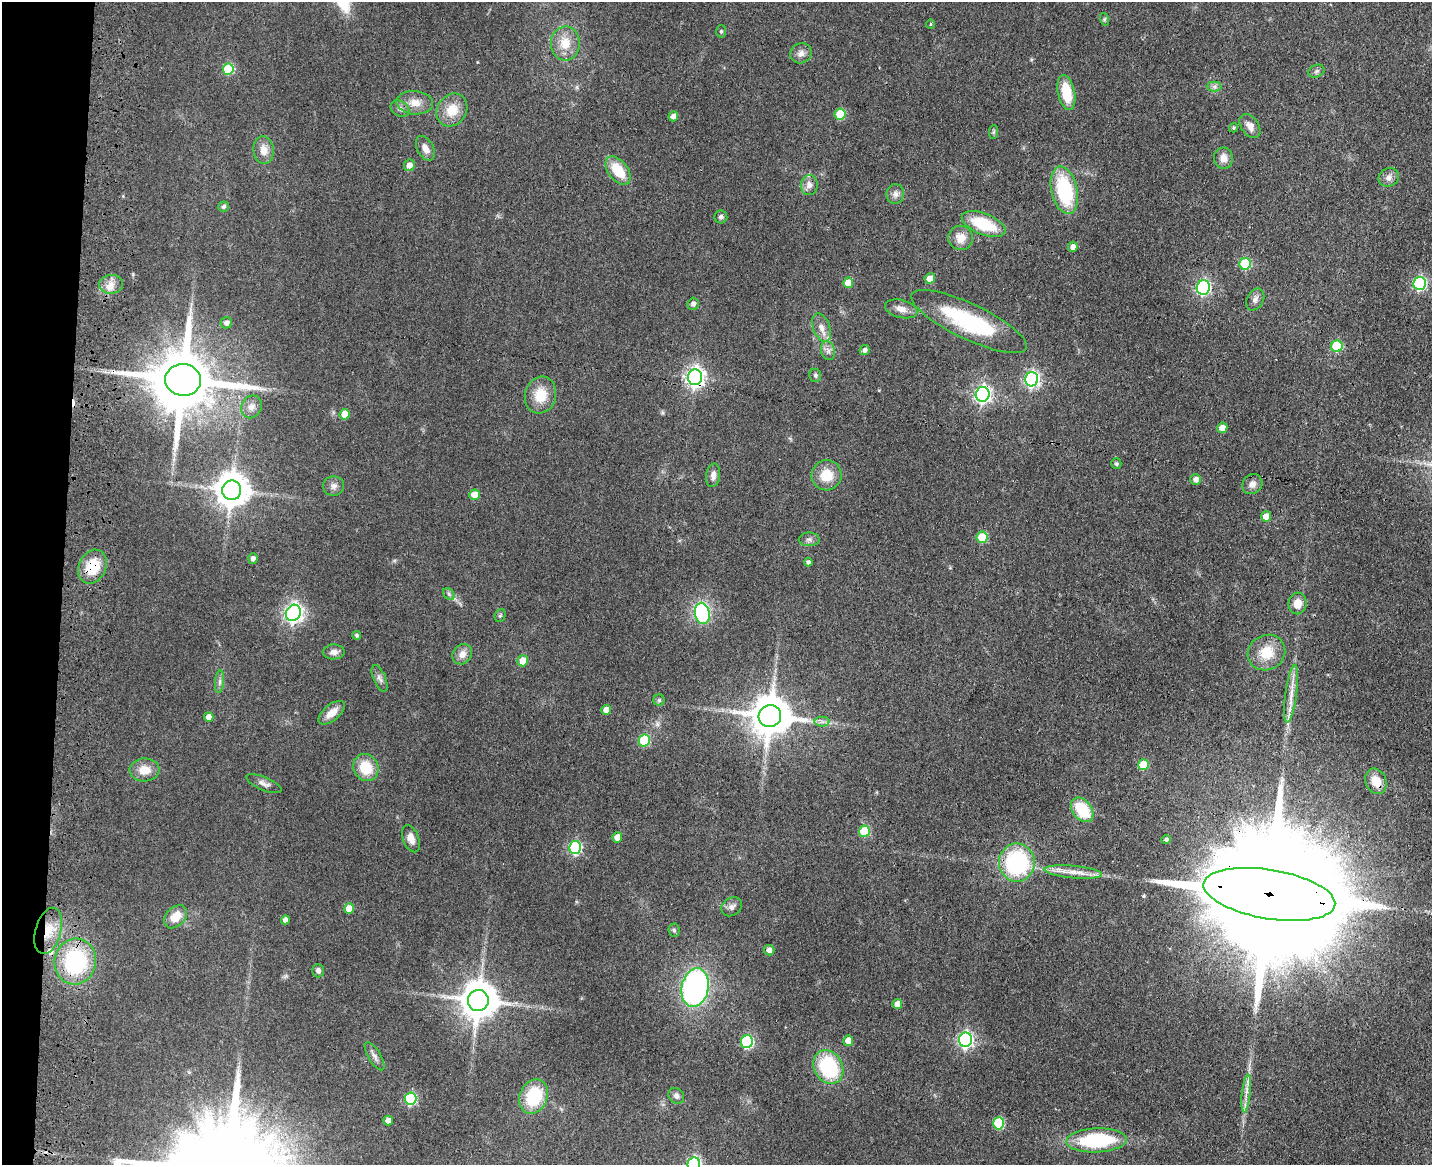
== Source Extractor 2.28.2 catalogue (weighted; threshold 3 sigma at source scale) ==
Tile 7 of 3 x 4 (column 1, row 3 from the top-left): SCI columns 334-1763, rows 1180-2342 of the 4844 x 4684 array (HDU 1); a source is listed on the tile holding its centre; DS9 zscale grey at full resolution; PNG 1434 x 1167 px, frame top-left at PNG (2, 2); each listed source drawn as its Kron ellipse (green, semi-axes under 4 px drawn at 4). Shown black and unused: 4% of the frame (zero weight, under 3 of 4 exposures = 6% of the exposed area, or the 3 px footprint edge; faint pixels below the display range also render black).
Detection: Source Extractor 2.28.2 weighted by HDU 2 'WHT'; one run over the whole footprint, this tile lists its part. Background 0.0658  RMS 0.0061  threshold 0.0276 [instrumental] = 3 sigma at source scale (4.5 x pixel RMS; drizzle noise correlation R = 1.50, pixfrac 1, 0.05/0.05 arcsec/px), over >= 5 px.
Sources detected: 131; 2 cosmic-ray / hot-pixel residue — neither listed nor drawn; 1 inside a brighter listed object's ellipse — not listed separately; the other 128 listed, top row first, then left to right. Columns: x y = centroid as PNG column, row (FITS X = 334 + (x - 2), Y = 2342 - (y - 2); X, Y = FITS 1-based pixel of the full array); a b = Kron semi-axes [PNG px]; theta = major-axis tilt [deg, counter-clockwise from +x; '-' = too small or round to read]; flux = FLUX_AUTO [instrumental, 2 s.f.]
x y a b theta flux
1104 19 6 4 -72 0.93
930 24 4 4 - 0.65
721 31 6 5 - 1
565 43 17 14 89 12
801 53 11 10 - 3.4
228 69 6 5 - 38
1316 71 8 6 22 1.6
1214 86 7 5 0 1.7
1066 92 18 8 -78 20
415 103 18 11 -5 7.8
400 109 10 7 -33 2.5
452 110 17 14 57 13
840 114 6 5 - 29
673 116 5 4 - 3.3
1250 126 13 8 -54 4.7
1234 128 4 4 - 0.98
993 132 7 4 88 0.98
425 148 13 8 -61 4.6
264 150 14 10 -84 6.8
1223 158 10 9 - 4.8
409 165 6 5 - 4.4
618 170 16 9 -51 17
1389 177 10 9 - 3.2
809 185 10 8 85 4.1
1064 190 24 13 -77 50
895 194 10 8 83 3
223 207 5 5 - 1.8
721 217 6 6 - 1.7
984 224 23 10 -21 26
960 238 12 12 - 7.4
1073 247 5 5 - 3.6
1245 264 6 5 - 36
930 279 5 5 - 7
848 283 5 5 - 8.5
1420 283 6 6 - 100
111 284 12 9 2 5
1203 287 7 6 - 110
1255 299 11 8 62 3
693 304 6 5 - 2.3
901 309 16 9 -15 4.9
969 321 63 17 -25 58
226 323 6 5 - 2.9
821 328 15 8 -70 5
1337 346 6 5 - 37
864 350 5 4 - 2.2
828 351 9 7 -75 2.7
815 375 6 6 - 1.4
695 377 8 7 - 290
1032 379 7 6 - 150
183 380 18 16 -6 5900
983 394 7 7 - 210
540 395 19 15 74 14
251 407 12 10 59 4.3
345 414 5 5 - 11
1222 428 5 5 - 5.7
1116 464 5 5 - 1.1
713 475 12 7 83 3.2
827 475 15 15 - 13
1196 479 5 5 - 3.5
1252 484 10 9 - 4
334 486 10 9 - 3
232 490 10 9 - 1200
474 495 5 5 - 8.5
1266 516 5 5 - 7.9
982 537 6 5 - 21
809 539 10 7 -1 2.2
253 559 5 4 - 2.6
808 562 4 4 - 1.5
93 567 17 13 65 19
449 594 6 5 - 1.3
1297 603 11 9 82 6.9
293 613 8 7 - 270
702 613 11 7 -78 66
500 615 7 5 66 1
357 635 4 4 - 1.2
334 652 11 7 2 3.3
1266 653 19 17 32 15
462 654 11 9 52 4.8
523 661 5 5 - 9.2
380 678 14 6 -66 2.6
219 682 11 4 85 2.1
1291 694 29 6 82 7.5
659 700 6 5 - 1.2
606 710 5 5 - 4.9
332 713 16 8 40 7.1
770 716 11 11 - 2200
209 717 5 4 - 4
822 722 7 5 0 1.9
644 741 6 5 - 37
1143 765 5 5 - 16
366 768 14 12 -61 17
144 770 15 11 2 8.7
1376 781 13 10 -67 8.9
264 784 19 6 -23 3.1
1082 810 14 9 -52 25
864 831 6 5 - 30
617 837 5 5 - 5.7
411 839 14 8 -69 5.3
1166 840 4 4 - 1.4
575 847 6 6 - 73
1017 862 19 18 - 69
1073 872 29 6 -5 7.6
1269 894 66 24 -9 55000
732 907 11 8 34 2.9
349 909 5 5 - 11
176 917 13 9 45 9.8
285 920 4 4 - 3.4
674 930 7 5 -85 1.3
48 931 24 13 74 13
769 950 5 5 - 2.6
75 961 23 20 79 64
318 971 7 6 - 2.4
695 988 20 13 79 150
478 1001 10 10 - 1700
897 1004 5 4 - 8.2
965 1040 7 6 - 160
848 1041 5 5 - 7.2
747 1042 6 6 - 71
374 1056 16 6 -59 2.8
828 1067 17 14 -61 47
1246 1093 19 3 84 4.2
534 1096 18 14 67 31
676 1096 8 7 - 2.2
410 1099 6 6 - 65
388 1120 5 4 - 5
999 1123 6 5 - 46
1097 1140 30 12 3 55
694 1164 7 6 - 100
Overlapping masked pixels (flux is a lower limit): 6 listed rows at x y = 695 377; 183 380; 93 567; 1376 781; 1269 894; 48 931
Isophote crosses this tile's border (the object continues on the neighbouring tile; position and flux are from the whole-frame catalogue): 2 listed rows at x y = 1269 894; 694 1164